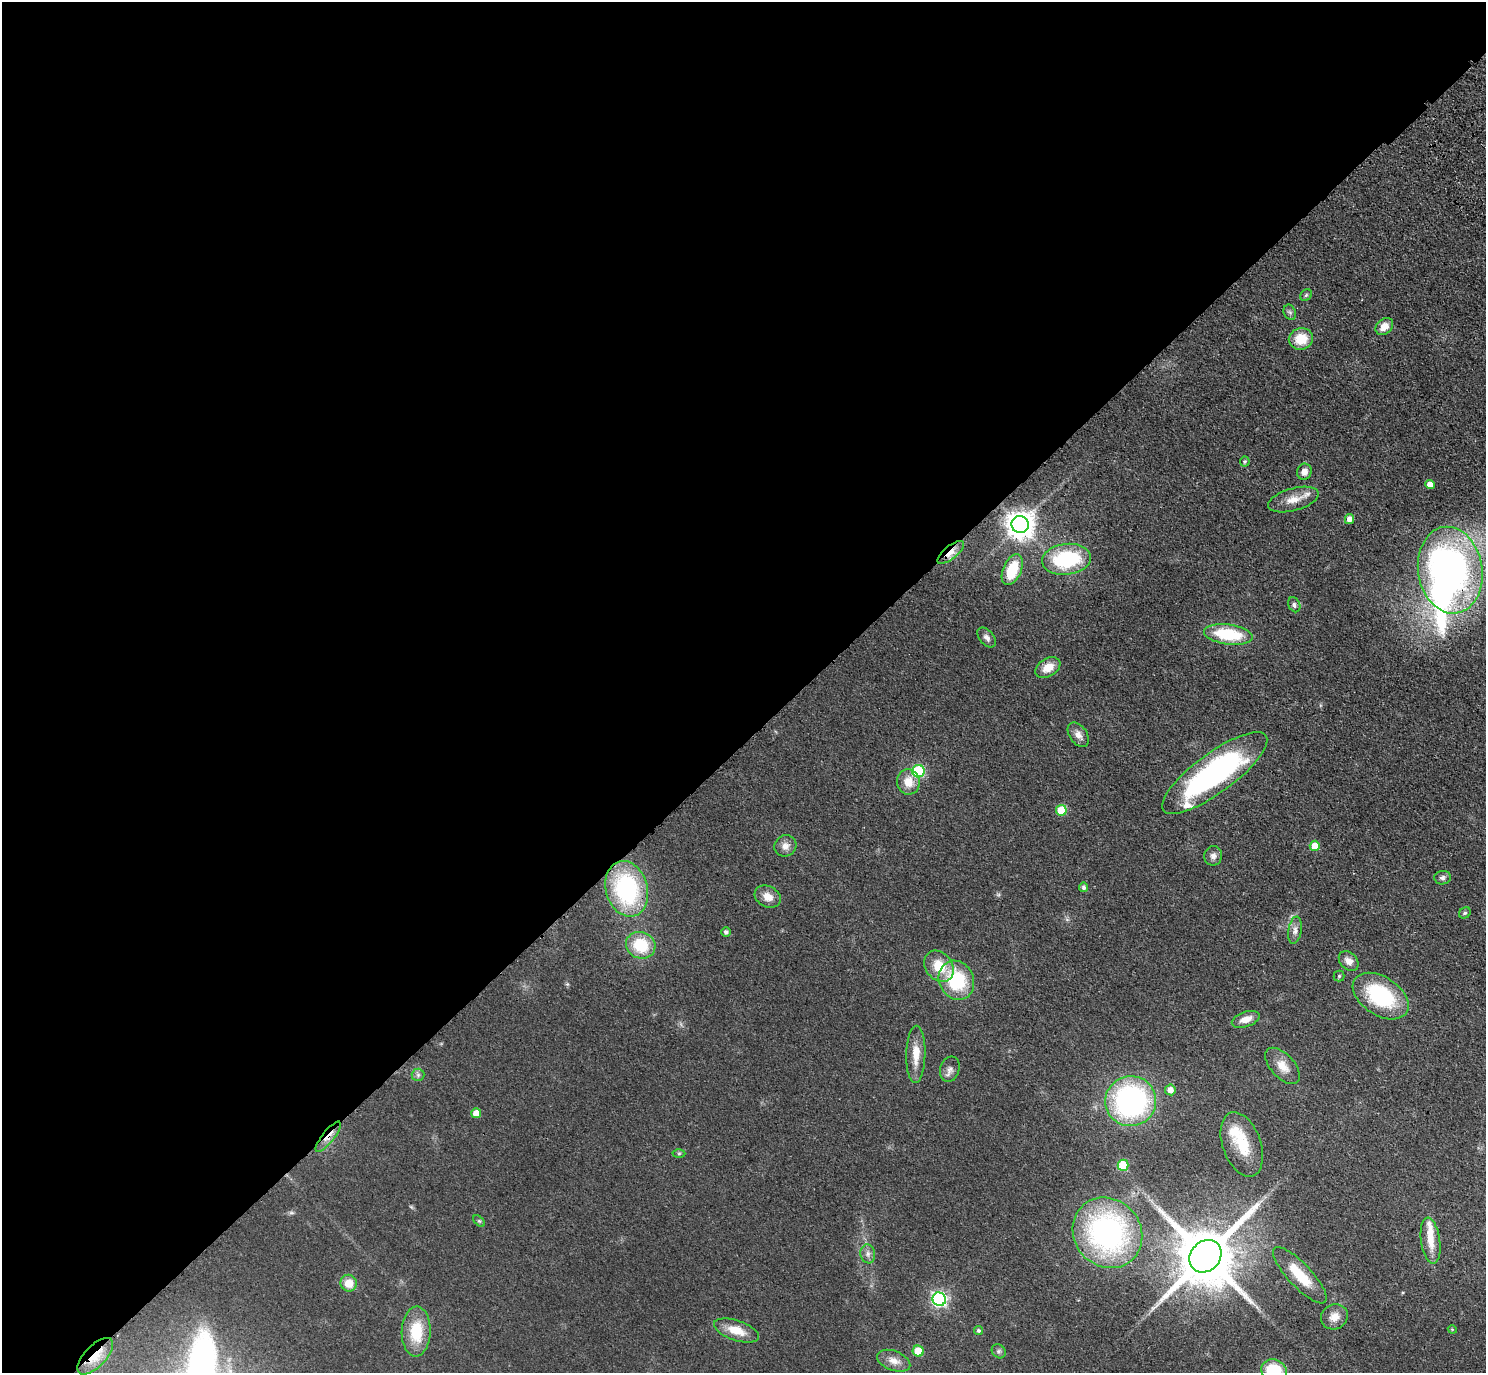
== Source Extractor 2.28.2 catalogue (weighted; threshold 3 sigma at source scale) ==
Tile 5 of 4 x 4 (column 1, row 2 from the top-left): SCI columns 92-1575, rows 3129-4499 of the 6118 x 6118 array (HDU 1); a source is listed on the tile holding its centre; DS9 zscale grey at full resolution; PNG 1488 x 1375 px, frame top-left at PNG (2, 2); each listed source drawn as its Kron ellipse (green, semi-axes under 4 px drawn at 4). Shown black and unused: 54% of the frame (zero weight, under 3 of 4 exposures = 6% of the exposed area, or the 3 px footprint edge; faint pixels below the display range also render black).
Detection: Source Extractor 2.28.2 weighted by HDU 2 'WHT'; one run over the whole footprint, this tile lists its part. Background 0.0402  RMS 0.006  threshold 0.0268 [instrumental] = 3 sigma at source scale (4.5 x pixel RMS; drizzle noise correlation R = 1.50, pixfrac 1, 0.05/0.05 arcsec/px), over >= 5 px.
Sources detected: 74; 1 inside a brighter object's white glare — neither listed nor drawn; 4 inside a brighter listed object's ellipse — not listed separately; the other 69 listed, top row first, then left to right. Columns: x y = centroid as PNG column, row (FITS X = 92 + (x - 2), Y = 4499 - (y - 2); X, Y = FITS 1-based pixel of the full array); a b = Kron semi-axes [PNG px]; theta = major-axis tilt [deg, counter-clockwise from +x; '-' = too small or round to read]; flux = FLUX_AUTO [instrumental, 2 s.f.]
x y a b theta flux
1306 295 6 5 - 1.1
1290 312 8 6 -68 1.5
1384 326 10 7 42 6.1
1301 339 12 10 12 14
1245 461 5 4 - 0.88
1304 472 8 7 - 4
1430 485 5 4 - 5.4
1293 500 26 11 16 9
1349 519 5 4 - 4.5
1020 525 9 8 - 780
951 552 16 6 38 5.9
1066 559 24 15 7 53
1012 570 16 9 66 21
1450 570 43 32 -81 260
1294 605 8 5 -65 1.6
1228 634 24 10 -8 32
987 637 11 7 -47 2.8
1048 668 13 9 33 8.2
1078 735 13 8 -54 4.1
918 771 6 6 - 56
1215 773 63 20 36 140
908 782 12 11 - 8.8
1061 810 5 5 - 23
785 846 11 10 - 4.4
1315 846 5 5 - 11
1213 856 9 9 - 2.9
1443 878 8 6 10 1.9
1084 887 5 4 - 1.5
627 889 28 21 -74 75
768 897 14 10 -28 6.6
1465 913 6 5 - 1.1
1295 930 14 6 81 3.2
726 932 5 5 - 1.6
641 945 15 13 -22 23
1349 961 11 8 -45 4.3
939 966 17 13 -50 14
1339 976 5 5 - 0.85
956 980 20 17 -64 37
1381 996 31 19 -33 51
1246 1019 14 7 19 5.6
916 1054 29 9 89 10
1283 1066 22 12 -48 8
950 1069 13 9 72 3.4
418 1075 6 6 - 1.6
1170 1090 5 5 - 4.7
1131 1101 25 25 - 130
476 1113 5 5 - 8
328 1137 19 6 51 5.3
1242 1144 33 19 -70 22
679 1153 6 4 1 0.89
1123 1165 5 5 - 28
479 1221 7 4 -43 0.93
1107 1233 37 33 -50 140
1431 1241 23 9 -82 9.9
868 1254 9 7 -80 2.6
1205 1256 17 14 46 5400
1300 1275 37 11 -47 20
349 1283 8 8 - 9.3
939 1299 7 6 - 150
1334 1317 13 12 - 6.6
1452 1329 4 3 - 0.56
736 1330 23 10 -19 12
978 1331 4 4 - 1.1
416 1332 25 14 88 23
918 1351 5 5 - 18
999 1351 7 6 - 1.4
95 1356 23 10 46 12
894 1361 17 9 -20 5.5
1274 1370 13 11 -19 26
Overlapping masked pixels (flux is a lower limit): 4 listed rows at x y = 951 552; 1450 570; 328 1137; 95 1356
Isophote crosses this tile's border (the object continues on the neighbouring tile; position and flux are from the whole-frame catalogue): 1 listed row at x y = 1274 1370